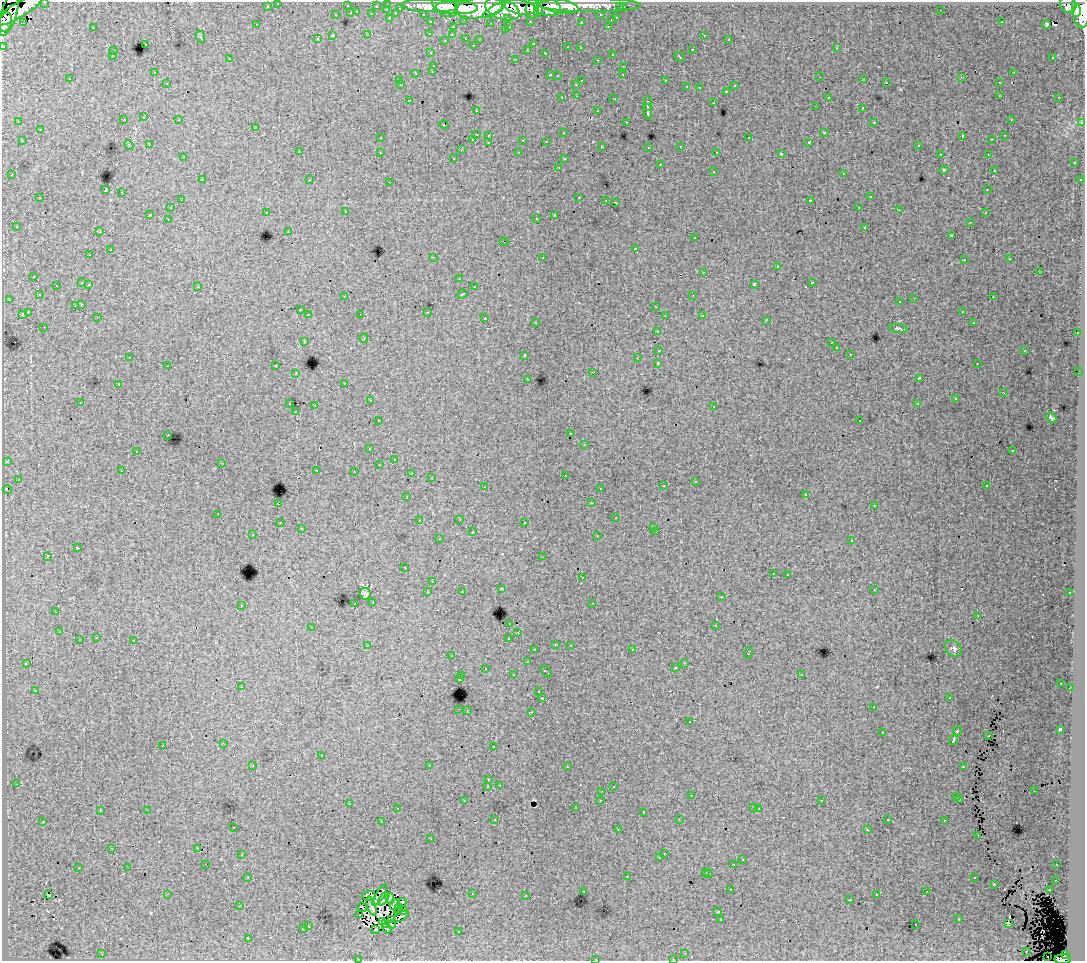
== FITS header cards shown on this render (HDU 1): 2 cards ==
NAXIS1  =                 1083
NAXIS2  =                  959

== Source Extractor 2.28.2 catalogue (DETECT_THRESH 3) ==
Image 1083 x 959 px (HDU 1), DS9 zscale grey, 1 PNG px = 1 image px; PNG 1087 x 963 px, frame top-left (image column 1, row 959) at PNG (2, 2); each listed source drawn as its Kron ellipse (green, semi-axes under 4 px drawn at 4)
Background 90.6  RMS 0.81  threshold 2.43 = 3 sigma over >= 5 px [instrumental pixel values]
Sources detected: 561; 11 with non-positive FLUX_AUTO (blend fragments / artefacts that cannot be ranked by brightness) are neither listed nor drawn; of the other 550, the 500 brightest by FLUX_AUTO listed and drawn (50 fainter detections omitted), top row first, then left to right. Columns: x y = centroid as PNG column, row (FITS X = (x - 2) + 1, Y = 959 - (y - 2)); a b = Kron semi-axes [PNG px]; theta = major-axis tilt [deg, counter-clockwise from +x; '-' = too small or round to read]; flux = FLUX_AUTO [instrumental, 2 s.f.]
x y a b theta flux
45 2 3 2 - 2500
278 3 3 3 - 2000
388 4 3 3 - 2800
590 5 51 7 0 120000
1068 5 9 7 -45 73000
267 6 3 3 - 1300
347 6 3 3 - 560
376 6 3 2 - 980
430 6 28 6 -2 190000
445 6 14 9 -38 150000
558 6 21 7 -10 150000
520 7 16 7 -9 250000
547 7 14 8 -11 200000
620 7 3 3 - 880
623 7 3 3 - 1700
400 8 3 3 - 690
457 8 21 6 -2 320000
479 8 23 10 8 440000
502 9 18 10 -19 440000
532 9 9 6 82 150000
18 10 28 7 30 240000
387 10 3 2 - 270
494 10 13 4 31 95000
941 10 3 2 - 65
1081 10 18 8 -85 400000
538 11 6 4 81 61000
1076 11 6 4 86 110000
357 12 3 2 - 350
351 13 3 3 - 530
372 14 3 3 - 970
396 14 4 3 - 700
423 14 3 2 - 1800
8 15 22 8 73 210000
336 15 3 3 - 430
601 15 3 3 - 980
390 18 3 3 - 980
508 18 3 3 - 900
617 18 3 3 - 580
611 20 3 3 - 270
464 21 3 2 - 420
530 21 3 3 - 1200
5 22 10 6 75 140000
431 22 3 3 - 1800
581 22 3 3 - 93
1001 22 3 2 - 52
23 23 3 2 - 100
491 23 3 2 - 61
1047 24 4 3 - 530
257 25 3 3 - 100
509 26 3 2 - 310
608 26 3 2 - 320
93 27 3 2 - 410
453 27 3 3 - 230
505 30 3 2 - 140
430 34 3 3 - 190
368 35 3 3 - 380
452 35 3 3 - 150
704 35 3 3 - 250
333 36 3 3 - 1300
201 37 6 4 -71 81
466 38 3 3 - 340
317 39 3 3 - 240
480 39 3 3 - 160
729 39 3 3 - 120
445 40 3 2 - 68
145 44 3 3 - 320
533 44 3 3 - 150
473 45 3 3 - 160
3 46 3 3 - 4300
568 47 3 3 - 390
580 48 3 3 - 160
836 48 3 2 - 230
528 50 3 3 - 190
692 50 3 3 - 510
113 51 3 2 - 200
431 53 3 3 - 180
546 53 4 3 - 450
612 54 3 2 - 220
112 56 3 3 - 110
680 57 6 3 -43 370
1053 57 3 2 - 140
230 59 3 3 - 320
516 59 3 2 - 430
597 60 3 2 - 150
434 65 3 3 - 340
624 66 3 2 - 120
433 71 3 3 - 370
1013 72 3 2 - 230
154 73 3 2 - 120
416 73 3 3 - 510
550 75 3 2 - 470
623 75 3 2 - 85
557 76 3 3 - 100
820 77 3 2 - 140
962 77 4 3 - 54
70 79 3 3 - 200
864 80 3 3 - 140
400 81 3 2 - 97
582 81 3 2 - 510
666 81 3 3 - 860
886 82 2 2 - 140
167 83 3 2 - 140
999 83 3 3 - 300
576 84 3 3 - 210
401 85 3 2 - 59
735 86 3 3 - 210
686 87 3 3 - 260
699 88 3 2 - 56
726 91 3 3 - 310
1000 95 3 3 - 280
577 96 3 2 - 190
828 97 3 3 - 250
1059 97 3 2 - 170
562 98 3 3 - 200
614 99 3 2 - 460
409 100 3 2 - 180
714 103 3 3 - 770
648 104 7 3 86 2400
815 106 3 2 - 130
863 108 3 3 - 730
476 110 3 2 - 100
598 111 3 3 - 240
648 112 8 3 -85 1800
144 117 3 3 - 260
1011 119 3 3 - 120
123 120 3 3 - 250
179 120 3 2 - 150
19 122 3 2 - 110
626 122 3 3 - 150
874 122 3 3 - 77
1082 122 3 3 - 680
444 125 4 2 - 62
255 127 3 3 - 220
40 130 3 3 - 280
824 132 3 3 - 610
563 133 3 3 - 180
476 134 3 3 - 840
489 135 3 3 - 260
963 136 4 2 - 450
1005 136 3 3 - 140
380 138 3 2 - 71
749 138 3 3 - 240
473 139 3 2 - 230
523 140 3 3 - 790
992 140 3 3 - 220
22 141 3 2 - 170
546 141 3 2 - 90
809 142 3 3 - 78
489 143 3 2 - 260
129 145 5 4 - 67
149 145 3 2 - 190
918 145 3 3 - 190
602 146 3 2 - 110
681 146 3 3 - 370
649 147 3 3 - 200
461 150 3 3 - 55
299 152 3 3 - 240
380 152 3 3 - 290
717 152 3 3 - 160
519 153 3 3 - 250
781 154 4 3 - 2000
940 154 3 2 - 76
988 154 3 2 - 120
183 158 3 3 - 110
454 158 3 3 - 180
564 159 3 3 - 150
1074 163 3 3 - 270
660 165 3 3 - 480
559 167 3 2 - 250
944 170 4 4 - 54
994 170 3 3 - 170
713 171 3 3 - 370
844 173 3 3 - 380
12 175 3 3 - 120
202 180 3 2 - 240
310 180 3 3 - 180
1080 180 3 3 - 130
390 182 3 2 - 410
105 190 4 3 - 5800
988 190 3 3 - 250
122 193 3 3 - 420
579 197 3 2 - 450
870 197 3 3 - 350
40 198 3 3 - 310
181 200 3 2 - 180
606 200 3 2 - 120
810 201 3 3 - 1300
615 202 3 2 - 630
859 207 3 2 - 220
170 208 3 3 - 300
899 210 3 2 - 120
266 212 3 2 - 170
346 212 3 2 - 77
985 213 3 3 - 140
149 214 3 3 - 1100
555 215 4 3 - 1600
536 218 3 2 - 120
168 219 3 2 - 130
970 222 3 2 - 98
16 226 3 3 - 140
865 227 3 3 - 310
289 231 3 3 - 140
99 232 3 2 - 130
951 235 3 3 - 1100
695 238 3 3 - 300
504 242 5 3 - 56
636 248 3 3 - 720
110 250 3 3 - 720
90 255 3 3 - 220
433 257 3 2 - 620
542 257 3 3 - 320
1010 259 3 3 - 130
964 260 3 3 - 170
777 267 3 3 - 860
704 272 3 3 - 370
1039 272 3 3 - 680
34 276 3 3 - 180
459 278 3 3 - 180
82 283 3 3 - 660
812 283 3 3 - 660
89 284 3 3 - 270
754 284 4 3 - 1700
56 285 3 2 - 140
197 286 3 3 - 340
474 287 3 3 - 270
462 294 5 3 - 480
39 295 3 3 - 120
693 295 3 2 - 140
345 297 3 3 - 200
993 297 3 2 - 140
914 298 3 2 - 310
9 299 3 2 - 170
900 302 3 3 - 200
82 304 3 3 - 190
75 306 3 3 - 64
656 306 3 3 - 380
300 310 3 3 - 180
962 311 3 2 - 130
28 312 4 3 - 1100
427 312 3 3 - 610
22 314 4 3 - 810
361 314 3 2 - 56
309 315 3 3 - 280
702 315 3 3 - 220
665 316 3 2 - 78
98 317 3 2 - 140
485 318 3 3 - 460
767 320 3 2 - 140
536 322 3 3 - 200
974 323 3 2 - 75
44 327 3 2 - 220
898 328 9 4 -8 94
657 331 3 3 - 220
1077 333 3 2 - 300
364 338 4 4 - 60
304 341 3 3 - 320
831 343 3 2 - 66
836 348 3 3 - 240
659 350 4 3 - 960
1025 350 3 2 - 270
850 354 3 2 - 150
525 355 3 3 - 350
130 357 3 2 - 82
637 358 3 2 - 66
658 363 3 3 - 2200
977 364 3 2 - 98
168 365 3 3 - 350
276 366 3 3 - 200
1078 371 2 2 - 66
593 372 3 2 - 640
296 374 3 3 - 220
528 379 3 3 - 200
919 379 4 3 - 2100
345 383 3 3 - 170
118 385 3 3 - 260
1003 393 3 2 - 90
955 399 3 3 - 99
370 401 3 2 - 240
80 402 3 2 - 250
290 404 3 3 - 420
917 404 3 2 - 56
315 406 3 2 - 790
714 406 3 2 - 250
296 412 3 3 - 95
1051 418 6 3 -46 100
378 421 3 3 - 210
860 421 2 2 - 100
571 434 3 3 - 190
168 435 3 2 - 150
585 444 3 2 - 220
370 449 3 2 - 200
136 451 3 2 - 67
1012 451 3 3 - 200
394 459 3 2 - 54
7 461 3 3 - 98
222 463 3 2 - 160
379 465 3 2 - 64
316 470 3 2 - 200
122 471 3 3 - 190
354 471 3 2 - 77
411 474 3 3 - 64
565 475 3 3 - 180
431 478 3 3 - 120
18 479 3 3 - 180
695 481 3 3 - 300
485 486 3 2 - 310
663 486 3 3 - 270
987 486 3 3 - 660
600 488 3 2 - 180
7 490 4 2 - 120
806 494 3 3 - 160
407 496 3 3 - 140
591 503 3 3 - 270
278 504 3 3 - 880
874 506 3 3 - 170
218 514 3 2 - 250
616 518 3 3 - 300
459 519 3 3 - 420
419 521 3 3 - 130
525 522 3 2 - 130
280 523 3 2 - 210
654 527 3 3 - 150
301 529 3 3 - 130
656 531 3 2 - 170
472 532 3 3 - 370
253 535 3 2 - 110
598 536 3 3 - 280
439 539 3 3 - 210
852 540 3 3 - 240
77 548 3 3 - 660
47 556 3 3 - 1200
543 557 3 2 - 95
405 568 3 2 - 100
773 573 3 3 - 230
788 574 3 2 - 270
582 578 3 3 - 270
433 582 3 2 - 130
501 589 3 3 - 240
874 589 3 3 - 310
462 591 3 3 - 140
428 592 3 3 - 320
1070 593 3 3 - 340
365 594 5 5 - 190
721 597 3 3 - 220
373 602 3 3 - 280
355 603 3 2 - 150
593 603 3 2 - 130
241 605 3 3 - 320
56 611 3 3 - 160
978 615 3 3 - 190
510 623 3 3 - 270
716 626 3 3 - 600
312 627 3 3 - 280
59 632 3 2 - 150
518 633 3 2 - 86
96 638 3 3 - 310
509 638 3 3 - 630
79 640 3 3 - 490
134 641 3 3 - 580
556 644 3 3 - 170
570 645 3 2 - 200
368 646 4 3 - 300
953 649 9 7 -45 160
535 650 3 3 - 190
632 650 3 2 - 200
748 653 6 3 70 350
452 656 3 2 - 140
527 662 3 3 - 380
26 663 3 3 - 130
685 663 3 2 - 210
485 668 3 3 - 270
675 668 3 3 - 140
546 672 6 3 -53 740
801 674 3 3 - 350
513 675 3 3 - 230
462 676 3 2 - 200
459 679 3 3 - 910
1061 683 3 3 - 120
242 687 3 3 - 85
1070 688 3 2 - 95
35 690 3 3 - 130
539 692 3 3 - 140
542 698 3 3 - 1600
949 698 3 2 - 94
873 707 3 2 - 94
459 709 3 2 - 380
467 710 2 2 - 190
531 712 3 2 - 160
689 722 3 3 - 410
1060 729 4 3 - 2300
957 731 5 3 - 940
882 733 3 2 - 90
988 736 2 2 - 62
954 740 5 3 - 2700
224 743 3 2 - 320
163 745 3 3 - 270
493 746 3 2 - 93
321 756 3 3 - 450
253 765 3 2 - 180
429 766 3 3 - 2500
963 766 4 3 - 720
567 767 3 2 - 150
489 780 3 3 - 150
16 784 3 2 - 180
499 785 3 3 - 220
488 786 3 3 - 1100
613 787 3 3 - 160
602 791 3 2 - 140
1034 791 3 2 - 110
692 796 3 2 - 130
957 797 3 3 - 440
960 799 3 3 - 190
601 800 3 3 - 180
465 801 3 3 - 220
822 801 3 3 - 110
349 803 3 2 - 310
753 807 3 2 - 170
575 808 3 3 - 170
398 809 3 3 - 110
759 809 3 2 - 59
147 810 3 2 - 390
100 811 3 3 - 210
643 812 3 3 - 190
495 819 3 3 - 170
679 819 3 2 - 52
887 820 3 3 - 180
43 821 3 3 - 230
945 821 3 3 - 230
382 822 3 3 - 640
233 827 3 2 - 130
867 829 3 2 - 100
618 830 3 2 - 99
978 835 3 2 - 66
431 838 3 3 - 170
112 848 3 2 - 90
198 848 3 2 - 96
242 854 3 2 - 180
664 854 2 2 - 220
660 858 3 3 - 200
742 860 3 3 - 390
206 864 2 2 - 90
734 865 3 3 - 740
1057 865 3 2 - 150
128 867 3 2 - 230
78 868 3 3 - 410
706 872 3 3 - 240
709 873 3 3 - 230
627 876 3 3 - 430
248 877 3 2 - 190
974 878 3 3 - 350
1056 880 3 3 - 240
994 884 3 3 - 500
731 890 3 2 - 230
1049 890 3 2 - 160
583 891 3 2 - 97
927 892 3 2 - 110
167 894 3 2 - 740
472 894 3 2 - 320
877 894 3 3 - 170
48 895 3 2 - 170
380 895 12 4 58 64
369 896 7 5 2 92
526 896 3 2 - 140
390 898 5 2 - 160
384 899 7 4 55 250
849 900 3 2 - 52
402 902 4 4 - 88
395 904 6 3 51 300
240 906 3 3 - 190
371 906 10 3 -71 320
362 907 5 2 - 76
399 908 5 3 - 280
398 911 4 3 - 97
404 911 4 2 - 71
718 912 3 2 - 69
359 915 3 2 - 75
401 916 8 3 31 120
392 919 2 2 - 58
721 919 3 3 - 60
959 919 3 3 - 410
382 921 3 2 - 100
1008 923 3 2 - 97
385 924 4 3 - 120
308 925 3 3 - 280
392 925 4 2 - 110
916 925 3 2 - 110
303 929 3 3 - 350
376 929 3 2 - 84
387 929 5 3 - 84
459 931 3 2 - 79
248 938 3 3 - 1200
1027 951 3 2 - 74
685 953 3 2 - 82
102 954 3 2 - 250
1066 955 4 4 - 29000
1048 957 2 2 - 350
358 959 3 2 - 97
595 959 3 3 - 400
673 959 3 2 - 150
1063 959 8 5 -2 74000
At the frame edge (FLAGS 8, measured only in part): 7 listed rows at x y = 45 2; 278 3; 3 46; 358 959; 595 959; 673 959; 1063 959
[50 fainter detections neither listed nor drawn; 11 non-positive-flux detections neither listed nor drawn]